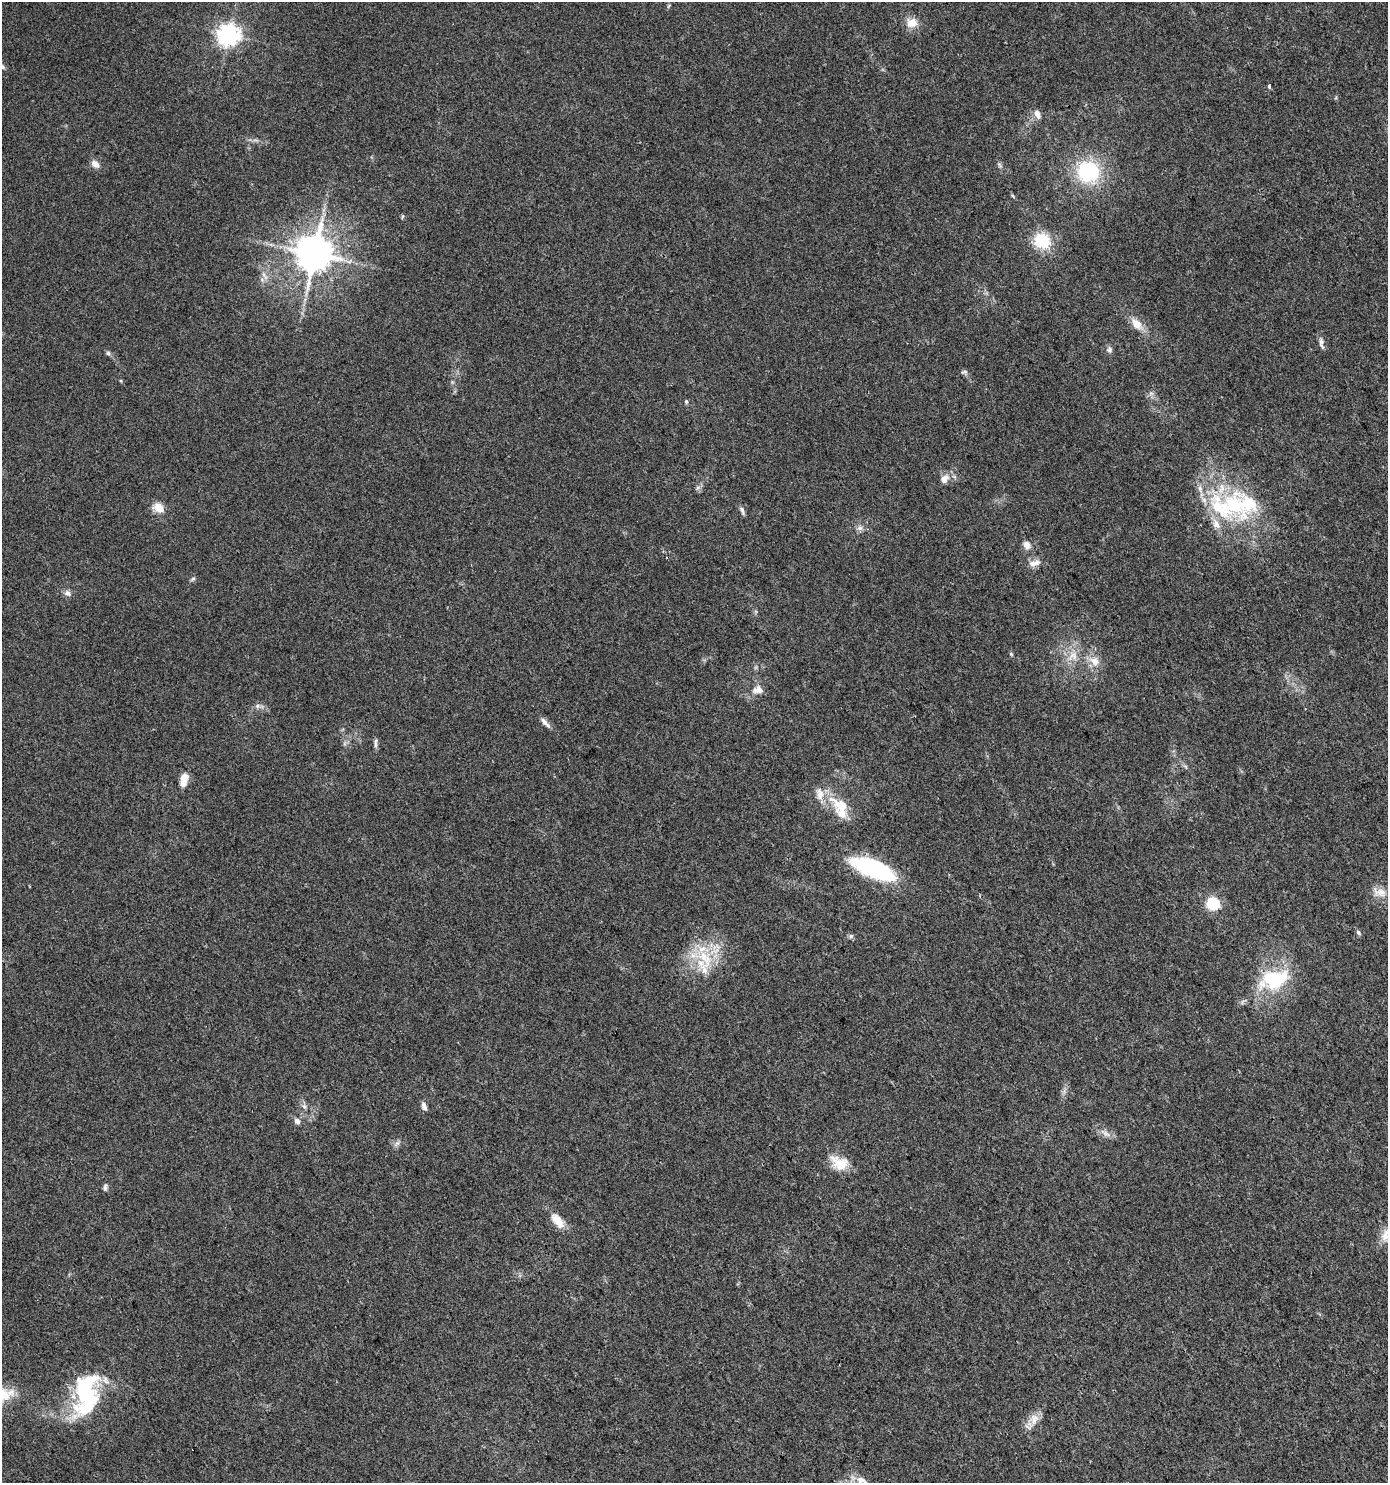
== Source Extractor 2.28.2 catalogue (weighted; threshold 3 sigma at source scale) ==
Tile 6 of 4 x 4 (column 2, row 2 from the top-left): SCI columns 1511-2896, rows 2969-4449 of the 5857 x 5932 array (HDU 1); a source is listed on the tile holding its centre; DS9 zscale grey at full resolution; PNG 1390 x 1485 px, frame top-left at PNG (2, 2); no overlay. Shown black and unused: <1% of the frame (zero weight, under 3 of 4 exposures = <1% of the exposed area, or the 3 px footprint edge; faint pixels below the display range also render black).
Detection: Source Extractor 2.28.2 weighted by HDU 2 'WHT'; one run over the whole footprint, this tile lists its part. Background 0.0257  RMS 0.0035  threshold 0.0156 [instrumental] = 3 sigma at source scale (4.5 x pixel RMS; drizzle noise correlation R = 1.50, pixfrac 1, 0.0396/0.0396 arcsec/px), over >= 5 px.
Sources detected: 64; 3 inside a brighter object's white glare — not listed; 5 inside a brighter listed object's ellipse — not listed separately; the other 56 listed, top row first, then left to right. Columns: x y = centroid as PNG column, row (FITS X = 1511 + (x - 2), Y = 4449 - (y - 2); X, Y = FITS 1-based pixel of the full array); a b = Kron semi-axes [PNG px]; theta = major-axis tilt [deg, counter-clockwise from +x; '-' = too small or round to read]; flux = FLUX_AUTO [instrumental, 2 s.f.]
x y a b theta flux
912 23 15 12 10 4.1
229 35 7 7 - 240
1269 86 4 3 - 2.6
1037 114 10 6 -74 2.1
95 164 12 8 -39 2.2
1088 171 23 22 - 27
1013 196 6 3 -70 0.41
402 217 6 3 71 0.41
1042 241 24 21 -25 10
314 254 10 10 - 990
1136 324 16 10 -47 4.4
1321 343 17 5 -79 1.5
1109 350 8 8 - 1.1
108 353 6 5 - 0.69
964 372 11 4 19 0.67
452 382 5 5 - 0.45
1151 393 7 4 18 0.77
686 402 6 4 -69 0.53
944 479 11 9 49 2.8
697 488 7 4 71 0.73
1234 505 52 36 -57 39
158 507 6 5 - 8.8
742 510 12 5 -72 0.95
860 528 8 6 0 1.3
1027 545 9 8 - 2.3
1034 563 18 8 18 2.6
193 579 7 5 31 0.61
67 593 9 8 - 1.4
1011 654 6 4 -46 0.41
1073 656 16 11 37 4.4
1095 661 15 12 -52 4
758 690 14 9 5 2.9
257 706 6 5 - 0.83
544 722 13 7 -52 1.7
375 743 15 4 90 1.1
184 779 13 7 76 5.4
841 805 34 16 -29 10
871 868 42 18 -23 33
1379 892 20 11 -11 3.5
1213 903 6 6 - 45
1358 932 7 5 -53 0.8
851 936 6 6 - 0.73
705 958 33 17 -58 14
1270 978 33 18 34 18
304 1106 6 6 - 0.91
424 1106 10 5 -73 1.7
297 1121 7 6 - 1.5
1105 1133 18 5 -34 1.9
397 1143 8 6 43 1.1
839 1163 24 16 -26 7.1
105 1187 10 5 84 0.88
557 1221 22 11 -51 4.9
1385 1235 19 11 76 3.8
88 1396 48 29 76 31
1034 1419 17 12 72 3.9
861 1480 18 10 -19 3.6
Isophote crosses this tile's border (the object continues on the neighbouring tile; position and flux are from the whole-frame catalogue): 2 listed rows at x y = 1385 1235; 861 1480